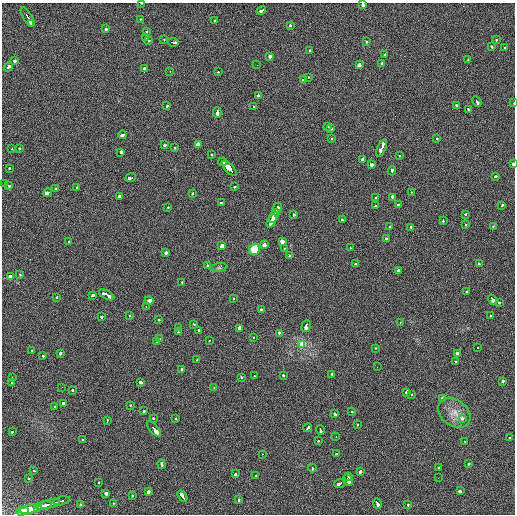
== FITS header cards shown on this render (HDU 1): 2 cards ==
NAXIS1  =                  513 / length of data axis 1
NAXIS2  =                  512 / length of data axis 2

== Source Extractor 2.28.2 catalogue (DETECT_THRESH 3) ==
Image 513 x 512 px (HDU 1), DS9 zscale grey, 1 PNG px = 1 image px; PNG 517 x 516 px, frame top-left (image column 1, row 512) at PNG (2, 3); each listed source drawn as its Kron ellipse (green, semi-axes under 4 px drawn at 4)
Background 33.9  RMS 6.8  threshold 20.5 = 3 sigma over >= 5 px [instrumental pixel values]
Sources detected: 212; all 212 listed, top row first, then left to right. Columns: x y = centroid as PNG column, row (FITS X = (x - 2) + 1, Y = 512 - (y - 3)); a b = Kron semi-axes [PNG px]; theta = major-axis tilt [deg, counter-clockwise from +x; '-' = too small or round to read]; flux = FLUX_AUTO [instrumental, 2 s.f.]
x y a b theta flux
141 3 3 2 - 470
363 4 4 3 - 6300
261 10 5 3 - 3800
27 17 11 3 -60 12000
141 19 3 3 - 1100
214 21 3 3 - 1200
31 24 4 3 - 4200
290 25 3 3 - 2100
106 29 3 3 - 2000
146 31 3 3 - 2700
146 38 3 2 - 2300
164 39 3 3 - 790
149 40 4 3 - 1500
496 40 3 3 - 1400
173 42 5 3 - 8900
366 42 3 3 - 1500
491 46 3 3 - 1900
504 47 3 2 - 980
310 50 4 3 - 1900
384 54 3 3 - 2000
270 57 3 3 - 8700
468 59 3 2 - 1300
14 61 3 3 - 7200
382 64 4 3 - 2500
257 65 2 2 - 4800
359 65 4 3 - 9800
8 67 5 3 - 3600
144 68 3 3 - 7600
170 71 3 2 - 740
218 72 3 3 - 1300
309 77 3 2 - 1000
303 80 3 3 - 1300
258 95 3 3 - 2900
477 102 5 3 - 3900
514 103 3 2 - 680
456 105 3 3 - 1200
167 106 3 3 - 3000
254 107 3 2 - 590
469 110 3 3 - 1700
217 113 5 3 - 5100
328 127 3 3 - 2500
331 128 3 3 - 2400
122 135 4 3 - 5500
332 138 3 2 - 1100
437 139 3 3 - 2200
198 144 3 3 - 12000
165 145 3 3 - 5000
175 147 3 3 - 2100
12 148 3 2 - 1600
382 148 9 3 67 15000
19 149 3 3 - 1600
121 152 4 3 - 4000
212 155 3 2 - 1900
400 156 3 2 - 820
363 160 3 3 - 9800
223 162 4 3 - 3000
513 164 3 3 - 2300
371 165 3 3 - 3100
9 168 3 3 - 1000
229 169 10 3 -45 34000
392 171 4 3 - 2600
495 177 3 3 - 2400
131 178 5 3 - 12000
5 183 3 3 - 1200
9 186 3 2 - 1500
76 187 3 2 - 1700
235 187 3 3 - 1600
55 189 3 3 - 3100
412 192 3 2 - 1300
47 193 4 3 - 11000
193 193 3 3 - 1600
119 197 3 3 - 3200
392 197 3 3 - 3200
375 198 3 3 - 950
221 203 3 3 - 3100
398 204 3 3 - 1900
502 205 4 3 - 2300
376 206 3 3 - 1600
168 207 3 3 - 1400
278 208 5 3 - 12000
294 214 3 3 - 2400
466 214 3 2 - 4300
274 216 7 3 64 14000
342 220 3 3 - 1600
443 220 3 2 - 5600
272 221 7 3 64 7800
466 224 3 3 - 1500
390 226 3 3 - 1500
493 226 3 2 - 790
411 227 3 3 - 1500
386 238 3 3 - 1900
69 242 3 2 - 4400
282 242 3 3 - 24000
264 245 3 3 - 11000
222 246 4 3 - 6900
350 247 3 2 - 1000
284 248 3 3 - 870
254 249 6 5 - 11000
166 252 3 3 - 6600
290 256 3 3 - 2100
356 264 4 3 - 2600
479 264 4 3 - 1800
208 266 3 3 - 3100
219 268 9 4 8 890
398 271 3 3 - 8000
20 275 3 2 - 1200
10 276 3 3 - 3700
182 282 3 3 - 850
466 291 3 3 - 900
107 295 8 3 -28 11000
92 296 4 3 - 2700
57 297 3 2 - 1700
234 298 3 2 - 1300
493 300 5 3 - 5900
149 301 4 3 - 12000
499 302 3 3 - 2600
146 307 3 2 - 2300
261 310 3 3 - 2200
129 316 3 3 - 1200
490 316 3 3 - 2100
102 317 3 3 - 1600
159 320 3 3 - 5000
400 323 3 2 - 670
194 324 3 3 - 860
306 326 6 3 73 5800
178 327 3 3 - 1300
240 328 3 3 - 52000
198 330 3 3 - 1300
178 332 3 2 - 1100
279 333 3 3 - 2600
253 337 3 2 - 790
160 338 4 3 - 1900
209 341 3 2 - 1000
157 342 3 3 - 1700
301 345 4 3 - 17000
478 347 3 2 - 660
375 348 3 2 - 1500
32 350 3 2 - 1100
60 353 3 3 - 3500
458 353 3 3 - 13000
43 355 3 3 - 1500
197 360 3 3 - 1300
456 362 3 3 - 1200
377 367 2 2 - 240
182 369 3 3 - 18000
332 374 3 3 - 1600
254 375 3 2 - 670
283 375 3 3 - 1300
12 378 3 3 - 870
242 378 3 3 - 2000
502 381 3 3 - 1900
141 382 4 3 - 3300
12 383 3 2 - 980
62 387 2 2 - 2300
214 387 3 2 - 1000
73 390 3 3 - 1100
407 392 3 3 - 13000
412 394 3 3 - 890
443 399 3 3 - 1900
63 404 3 2 - 2200
130 405 3 3 - 1100
55 406 3 3 - 1200
144 411 3 3 - 1400
351 412 3 3 - 1500
454 413 18 13 -38 5900
334 414 4 3 - 3800
153 418 3 3 - 1400
176 418 3 3 - 2400
462 418 4 3 - 2700
107 421 4 2 - 2300
357 425 3 2 - 1200
308 428 4 3 - 3800
154 429 9 3 -51 28000
320 430 5 3 - 3000
12 432 3 2 - 1300
336 436 3 2 - 1200
510 437 3 2 - 12000
83 440 3 3 - 860
318 441 3 3 - 1100
465 442 3 3 - 890
263 454 3 2 - 780
336 454 3 3 - 1400
161 464 4 3 - 1900
468 464 3 3 - 2200
438 467 3 3 - 1900
312 468 4 3 - 2900
33 471 3 3 - 7600
361 471 3 3 - 6400
235 474 4 3 - 3100
256 475 3 2 - 1100
349 476 3 3 - 4000
29 478 3 3 - 1500
438 478 3 2 - 510
348 480 6 3 -64 4800
99 482 3 3 - 770
339 483 5 3 - 4200
460 491 4 3 - 5200
149 492 3 3 - 9200
106 494 4 3 - 9400
132 496 3 2 - 1300
182 496 6 3 -58 6800
239 500 3 2 - 2200
62 501 9 3 12 27000
114 503 3 2 - 1300
377 503 5 3 - 6900
50 504 10 3 14 70000
81 504 3 3 - 3300
44 505 8 3 14 55000
408 505 3 2 - 1100
37 507 4 3 - 18000
29 509 10 3 13 62000
22 511 6 3 15 31000
At the frame edge (FLAGS 8, measured only in part): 4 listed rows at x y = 141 3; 363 4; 514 103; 513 164